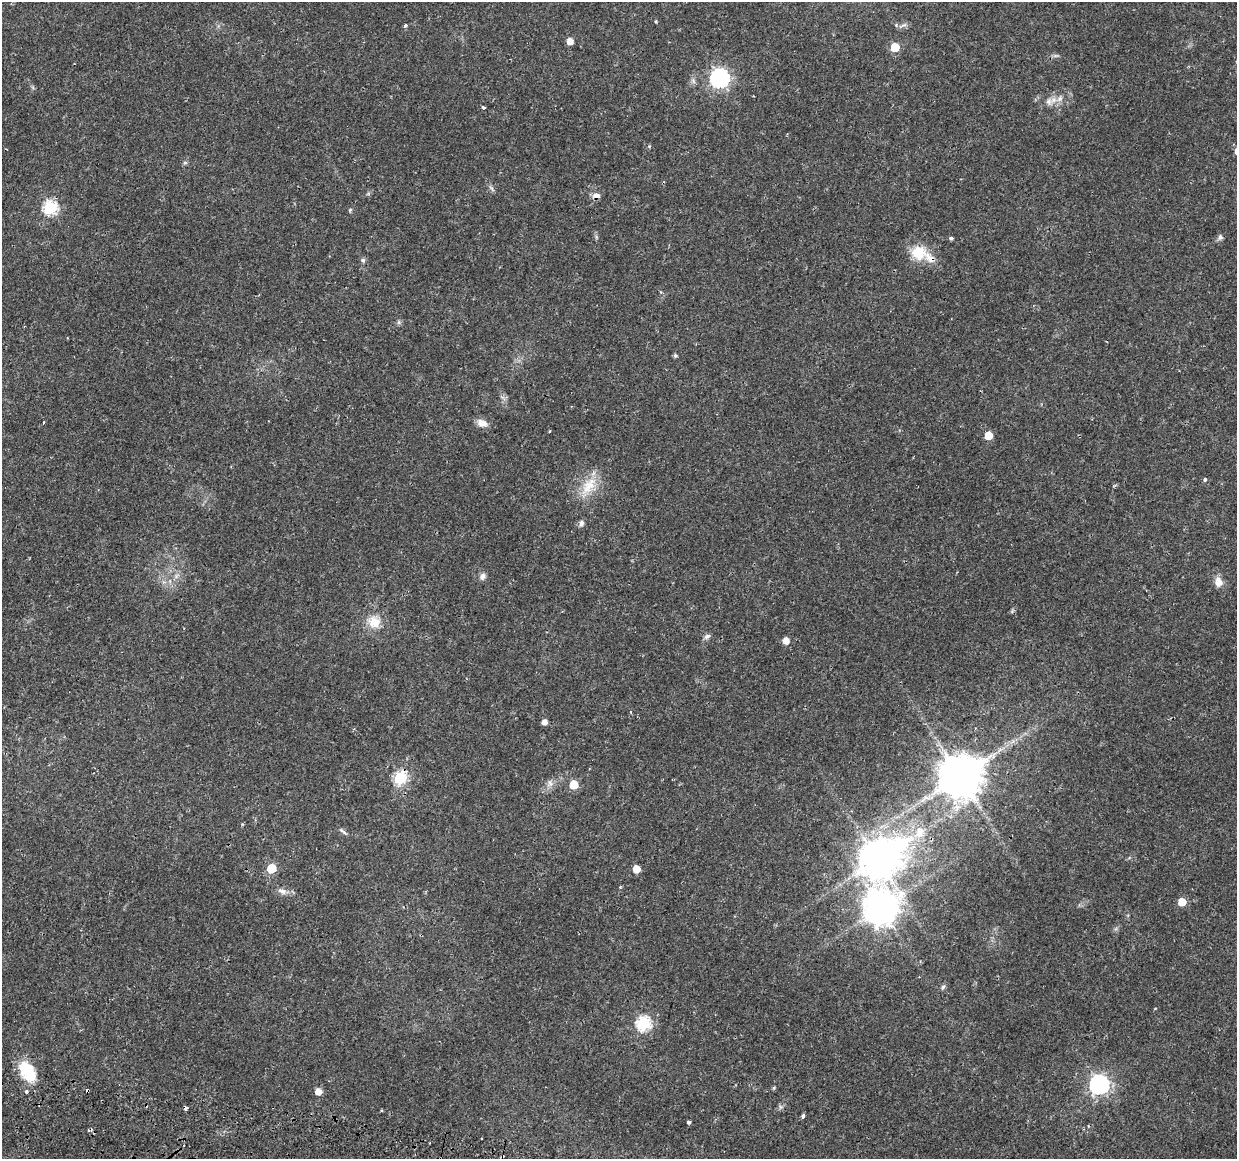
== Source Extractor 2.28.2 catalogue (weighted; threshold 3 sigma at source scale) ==
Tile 7 of 4 x 4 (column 3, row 2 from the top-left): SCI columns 2536-3770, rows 2600-3756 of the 5079 x 5259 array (HDU 1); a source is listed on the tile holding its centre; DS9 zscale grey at full resolution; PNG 1239 x 1161 px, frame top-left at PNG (2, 2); no overlay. Shown black and unused: <1% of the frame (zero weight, under 2 of 3 exposures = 5% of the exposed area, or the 3 px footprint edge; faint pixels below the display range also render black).
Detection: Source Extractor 2.28.2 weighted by HDU 2 'WHT'; one run over the whole footprint, this tile lists its part. Background 0.0172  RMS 0.0026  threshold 0.0119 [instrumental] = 3 sigma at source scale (4.5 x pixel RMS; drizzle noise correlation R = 1.50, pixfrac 1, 0.0396/0.0396 arcsec/px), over >= 5 px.
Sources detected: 66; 5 cosmic-ray / hot-pixel residue — not listed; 1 inside a brighter listed object's ellipse — not listed separately; the other 60 listed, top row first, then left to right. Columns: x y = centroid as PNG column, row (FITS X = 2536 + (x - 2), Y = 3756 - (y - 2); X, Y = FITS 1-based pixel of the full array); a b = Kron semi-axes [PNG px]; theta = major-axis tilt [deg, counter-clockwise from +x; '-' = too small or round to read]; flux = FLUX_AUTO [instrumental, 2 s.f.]
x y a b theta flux
655 21 4 3 - 0.27
896 24 5 3 - 0.35
405 25 3 3 - 1.7
570 41 6 5 - 2.4
895 47 6 5 - 8.5
1056 56 7 4 0 0.49
719 78 7 7 - 110
1060 98 11 7 57 1.4
1049 102 11 10 - 1.7
483 107 3 3 - 0.81
185 163 6 4 -1 0.39
492 188 11 4 -54 0.64
596 195 10 8 -2 1.3
50 208 7 6 - 38
350 210 6 4 47 0.34
1220 237 8 6 76 0.71
951 238 3 3 - 1.6
918 253 20 18 -23 6.6
363 260 6 6 - 0.58
399 322 7 4 -90 0.45
675 356 5 4 - 0.5
43 423 4 2 - 0.3
482 423 12 9 -19 2.3
988 435 5 5 - 5.3
1205 480 4 3 - 1.3
588 486 32 15 56 6.9
581 523 7 6 - 0.99
176 576 7 4 71 0.67
482 576 9 8 - 1.2
1218 582 11 9 -85 2.5
1012 611 7 4 59 0.39
374 622 19 18 - 4.9
707 636 10 6 32 0.78
786 641 5 5 - 2.6
630 712 4 3 - 0.24
544 722 5 5 - 1.5
999 750 7 4 70 0.62
960 776 12 11 - 1100
400 778 6 6 - 36
550 783 12 8 87 1.3
574 785 6 6 - 8.6
343 831 12 4 -35 0.68
919 832 20 14 59 5.5
878 860 14 12 36 690
271 868 6 5 - 9.8
636 869 5 5 - 3.7
282 891 13 7 -23 1.5
1182 902 5 5 - 5
881 907 11 10 - 550
943 987 8 5 68 0.59
644 1023 7 6 - 41
27 1071 25 14 -56 10
1099 1084 8 7 - 110
774 1088 5 4 - 0.33
27 1091 3 3 - 3.6
318 1091 5 5 - 2.7
781 1107 6 6 - 0.58
381 1110 4 2 - 0.28
803 1116 4 4 - 0.81
689 1122 4 3 - 0.82
Overlapping masked pixels (flux is a lower limit): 2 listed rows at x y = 596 195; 400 778